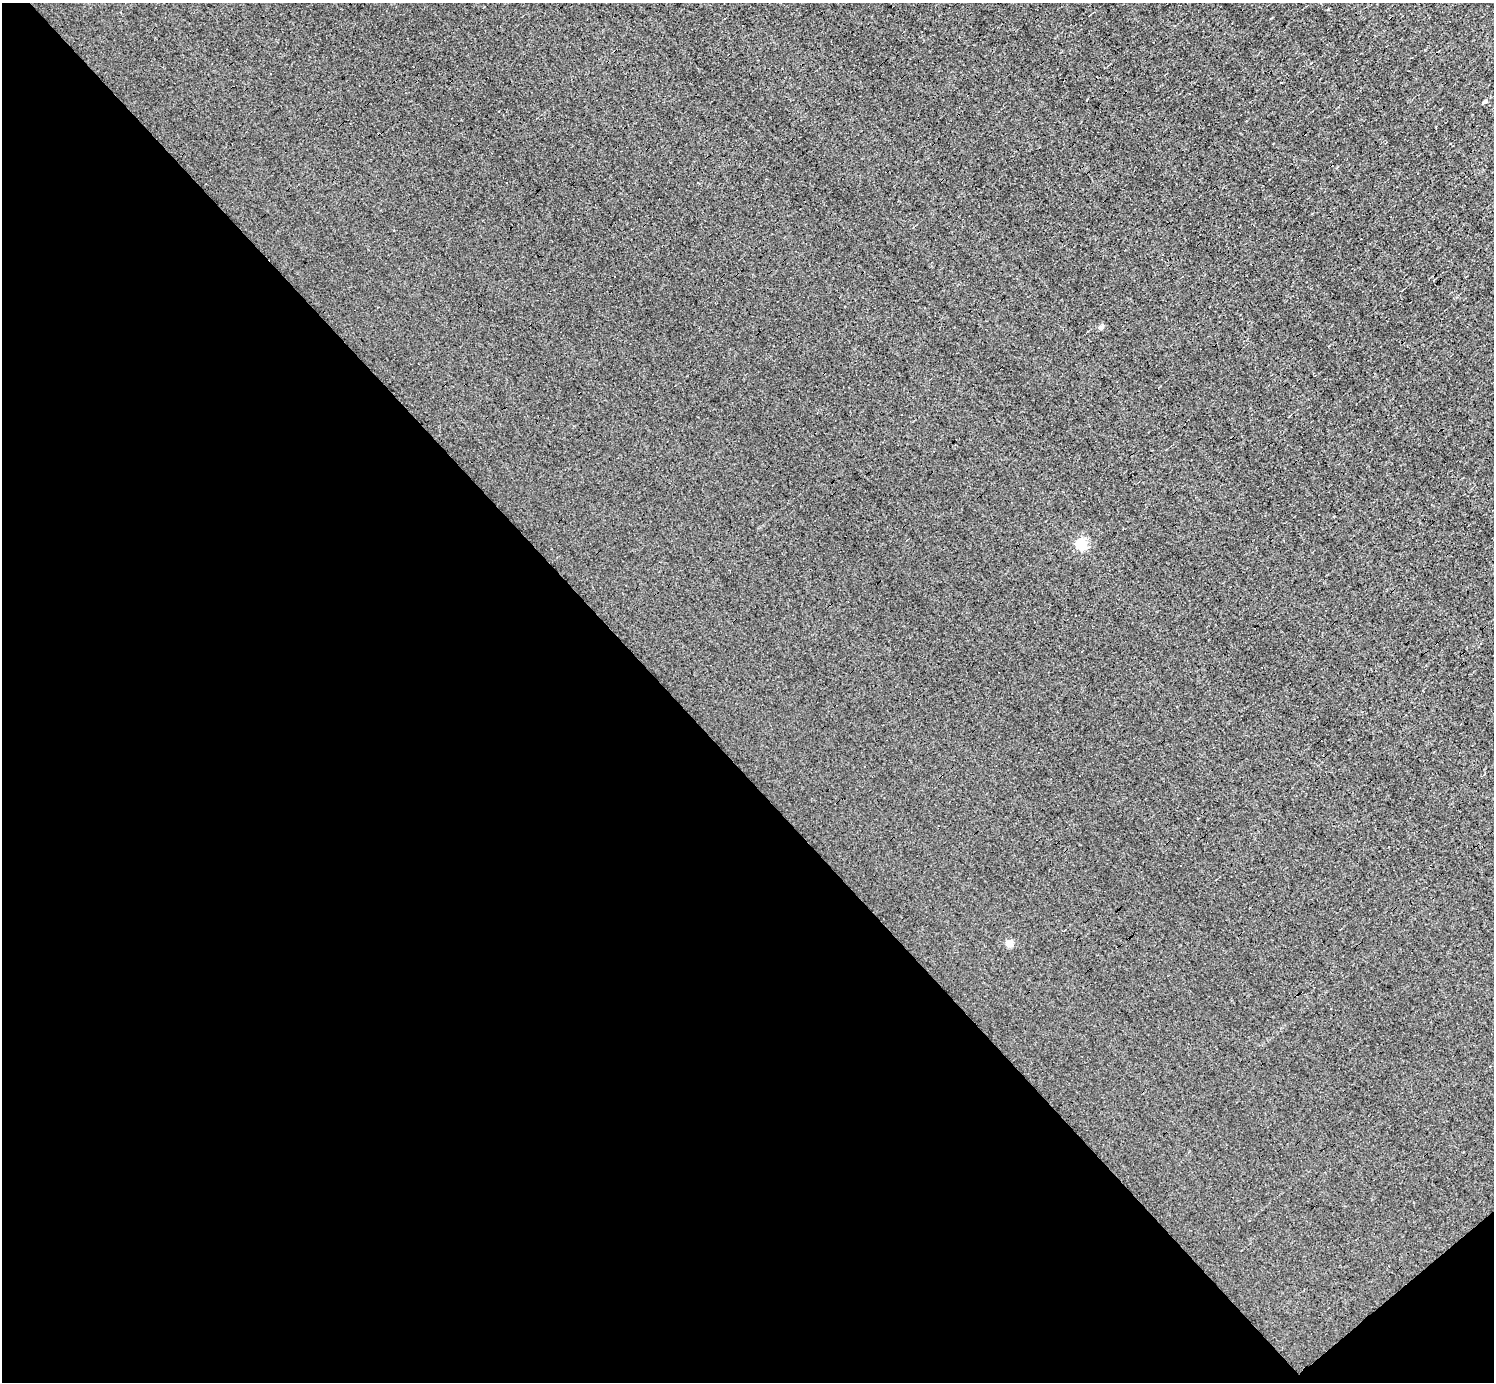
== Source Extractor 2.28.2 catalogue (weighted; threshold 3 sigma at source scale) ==
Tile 14 of 4 x 4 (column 2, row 4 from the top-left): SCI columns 1493-2984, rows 152-1531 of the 5967 x 5966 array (HDU 1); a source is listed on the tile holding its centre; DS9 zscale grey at full resolution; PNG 1496 x 1384 px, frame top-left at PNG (2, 3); no overlay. Shown black and unused: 46% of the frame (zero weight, under 3 of 4 exposures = <1% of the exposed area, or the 3 px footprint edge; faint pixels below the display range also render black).
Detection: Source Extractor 2.28.2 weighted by HDU 2 'WHT'; one run over the whole footprint, this tile lists its part. Background -0.00396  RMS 0.036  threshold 0.163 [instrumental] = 3 sigma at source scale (4.5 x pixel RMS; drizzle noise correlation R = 1.50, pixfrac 1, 0.05/0.05 arcsec/px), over >= 5 px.
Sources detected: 7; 2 cosmic-ray / hot-pixel residue — not listed; the other 5 listed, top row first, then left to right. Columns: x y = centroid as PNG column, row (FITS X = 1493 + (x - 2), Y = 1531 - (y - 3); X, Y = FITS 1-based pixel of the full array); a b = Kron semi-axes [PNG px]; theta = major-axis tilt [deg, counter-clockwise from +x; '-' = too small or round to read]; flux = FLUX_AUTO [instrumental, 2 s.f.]
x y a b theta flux
1485 102 5 4 - 9.5
394 230 3 3 - 2.8
1101 327 5 4 - 23
1081 544 5 5 - 370
1009 943 5 5 - 82